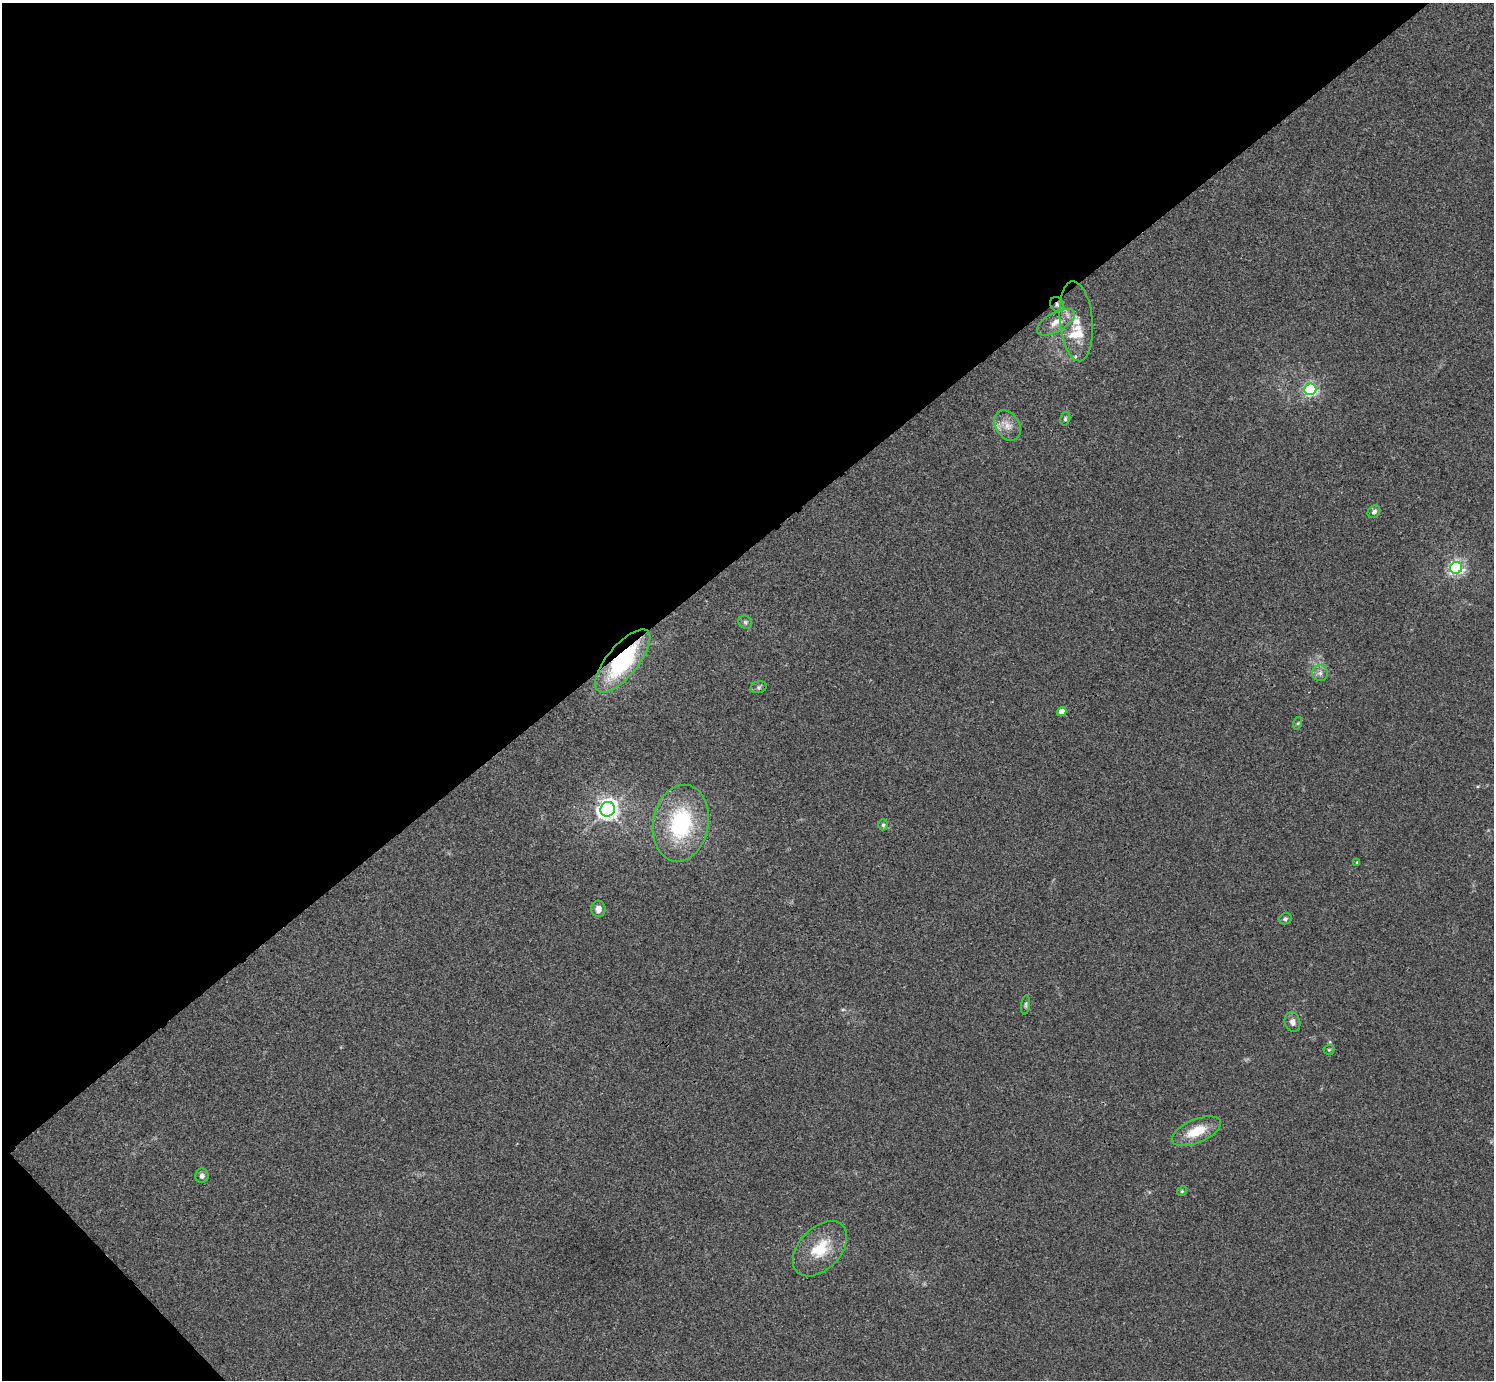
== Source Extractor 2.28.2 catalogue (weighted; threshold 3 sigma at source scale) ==
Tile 5 of 4 x 4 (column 1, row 2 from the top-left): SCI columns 4-1495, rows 2918-4295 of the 5976 x 5974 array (HDU 1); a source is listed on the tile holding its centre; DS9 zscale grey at full resolution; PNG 1496 x 1382 px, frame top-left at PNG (2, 3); each listed source drawn as its Kron ellipse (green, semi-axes under 4 px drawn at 4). Shown black and unused: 41% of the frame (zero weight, under 3 of 4 exposures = <1% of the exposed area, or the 3 px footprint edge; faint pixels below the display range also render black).
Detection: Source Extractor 2.28.2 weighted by HDU 2 'WHT'; one run over the whole footprint, this tile lists its part. Background 0.0246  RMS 0.0046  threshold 0.0207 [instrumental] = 3 sigma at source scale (4.5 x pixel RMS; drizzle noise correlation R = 1.50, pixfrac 1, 0.05/0.05 arcsec/px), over >= 5 px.
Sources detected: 29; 2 inside a brighter listed object's ellipse — not listed separately; the other 27 listed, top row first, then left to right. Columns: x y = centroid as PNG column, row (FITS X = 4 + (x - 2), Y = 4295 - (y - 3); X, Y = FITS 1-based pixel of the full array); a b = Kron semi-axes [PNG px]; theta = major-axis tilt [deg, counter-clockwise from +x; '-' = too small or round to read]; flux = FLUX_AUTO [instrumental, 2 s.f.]
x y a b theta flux
1057 305 8 6 -56 1.3
1076 321 40 16 -85 11
1056 322 21 9 29 5.5
1310 389 6 5 - 93
1065 419 7 5 76 0.81
1008 425 16 11 -58 4.8
1374 512 7 5 46 1.6
1456 568 6 6 - 110
745 622 7 6 - 0.98
623 661 39 15 50 48
1320 673 8 8 - 1.8
759 687 8 6 16 1.1
1062 712 5 4 - 5
1298 723 6 4 71 0.59
608 809 7 7 - 280
681 823 39 28 80 43
883 825 5 5 - 0.81
1357 862 4 3 - 0.48
598 909 8 7 - 2.7
1285 919 6 5 - 0.94
1026 1005 10 4 83 0.84
1292 1022 10 7 -72 2.4
1329 1050 5 5 - 0.55
1196 1131 26 11 23 11
202 1176 7 6 - 1.8
1182 1191 5 4 - 0.58
820 1249 33 20 46 15
Overlapping masked pixels (flux is a lower limit): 2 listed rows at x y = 1057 305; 623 661